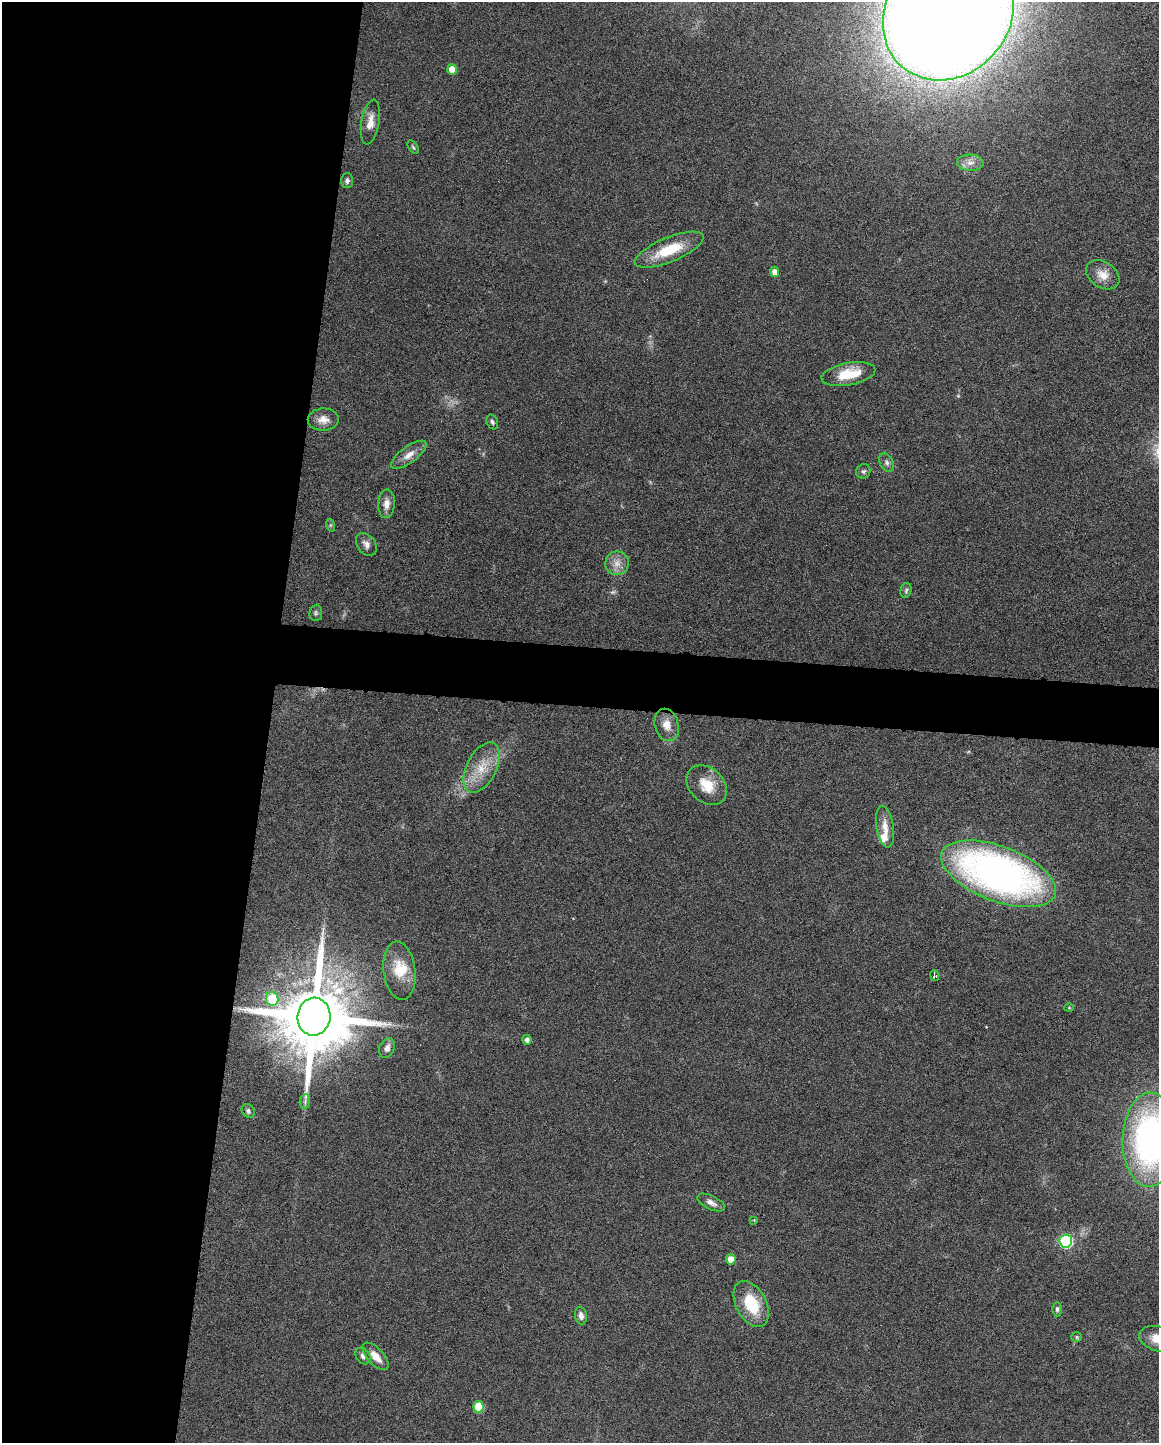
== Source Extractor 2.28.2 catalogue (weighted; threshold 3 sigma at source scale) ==
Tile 5 of 4 x 3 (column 1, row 2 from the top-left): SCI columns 3-1159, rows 1661-3101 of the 4630 x 4648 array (HDU 1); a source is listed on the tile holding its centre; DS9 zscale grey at full resolution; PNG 1161 x 1445 px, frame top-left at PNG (2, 2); each listed source drawn as its Kron ellipse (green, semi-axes under 4 px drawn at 4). Shown black and unused: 26% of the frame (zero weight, under 4 of 8 exposures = <1% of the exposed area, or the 3 px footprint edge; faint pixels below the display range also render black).
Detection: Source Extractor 2.28.2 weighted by HDU 2 'WHT'; one run over the whole footprint, this tile lists its part. Background 0.0691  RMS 0.0048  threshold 0.0198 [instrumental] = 3 sigma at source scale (4.09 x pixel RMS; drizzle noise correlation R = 1.36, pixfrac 0.8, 0.05/0.05 arcsec/px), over >= 5 px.
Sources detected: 51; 1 too faint to see at this stretch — neither listed nor drawn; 2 inside a brighter listed object's ellipse — not listed separately; the other 48 listed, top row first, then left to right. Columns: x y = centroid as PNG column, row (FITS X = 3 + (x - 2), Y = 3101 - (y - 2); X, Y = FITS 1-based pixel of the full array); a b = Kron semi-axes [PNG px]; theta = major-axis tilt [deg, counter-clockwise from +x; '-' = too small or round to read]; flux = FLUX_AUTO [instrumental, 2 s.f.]
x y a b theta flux
948 13 71 62 52 1900
452 69 5 4 - 5.8
370 122 22 9 80 4.7
413 147 8 4 -54 0.64
970 163 13 8 -2 3.2
347 181 7 6 - 1.2
669 250 37 12 22 17
775 272 5 4 - 3.3
1103 275 18 12 -34 5.6
848 374 27 11 10 13
323 420 15 11 1 4.3
492 422 8 5 -69 1.2
409 455 21 8 36 4.4
887 463 10 6 -65 1.6
863 471 7 7 - 1.2
386 504 14 8 86 3.7
330 525 6 4 -71 0.6
366 544 13 9 -52 2.7
617 563 12 11 - 4.3
906 590 7 5 74 0.99
316 613 8 6 84 0.99
667 725 16 12 -76 5.6
482 768 27 15 62 12
707 785 22 17 -43 10
885 827 21 8 -81 5
998 874 60 27 -21 210
399 971 29 16 -83 12
935 975 5 4 - 1.1
272 999 7 6 - 19
1069 1008 5 3 - 0.4
314 1017 19 16 85 6100
527 1040 5 4 - 1.9
387 1048 10 7 66 2.2
305 1101 7 5 80 1.2
248 1111 7 6 - 1.2
1150 1140 47 27 89 140
711 1203 15 6 -26 2.6
754 1220 4 4 - 0.39
1066 1241 6 6 - 64
731 1259 5 4 - 4.8
751 1304 24 15 -61 18
1057 1309 7 5 89 0.95
581 1316 9 6 -79 2.1
1077 1337 5 5 - 0.65
1158 1339 19 12 -16 8
363 1356 9 6 -54 1.7
376 1356 17 8 -47 4.9
479 1407 6 5 - 18
Overlapping masked pixels (flux is a lower limit): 1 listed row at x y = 314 1017
Isophote crosses this tile's border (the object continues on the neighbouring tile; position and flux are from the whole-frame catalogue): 3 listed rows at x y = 948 13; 1150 1140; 1158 1339